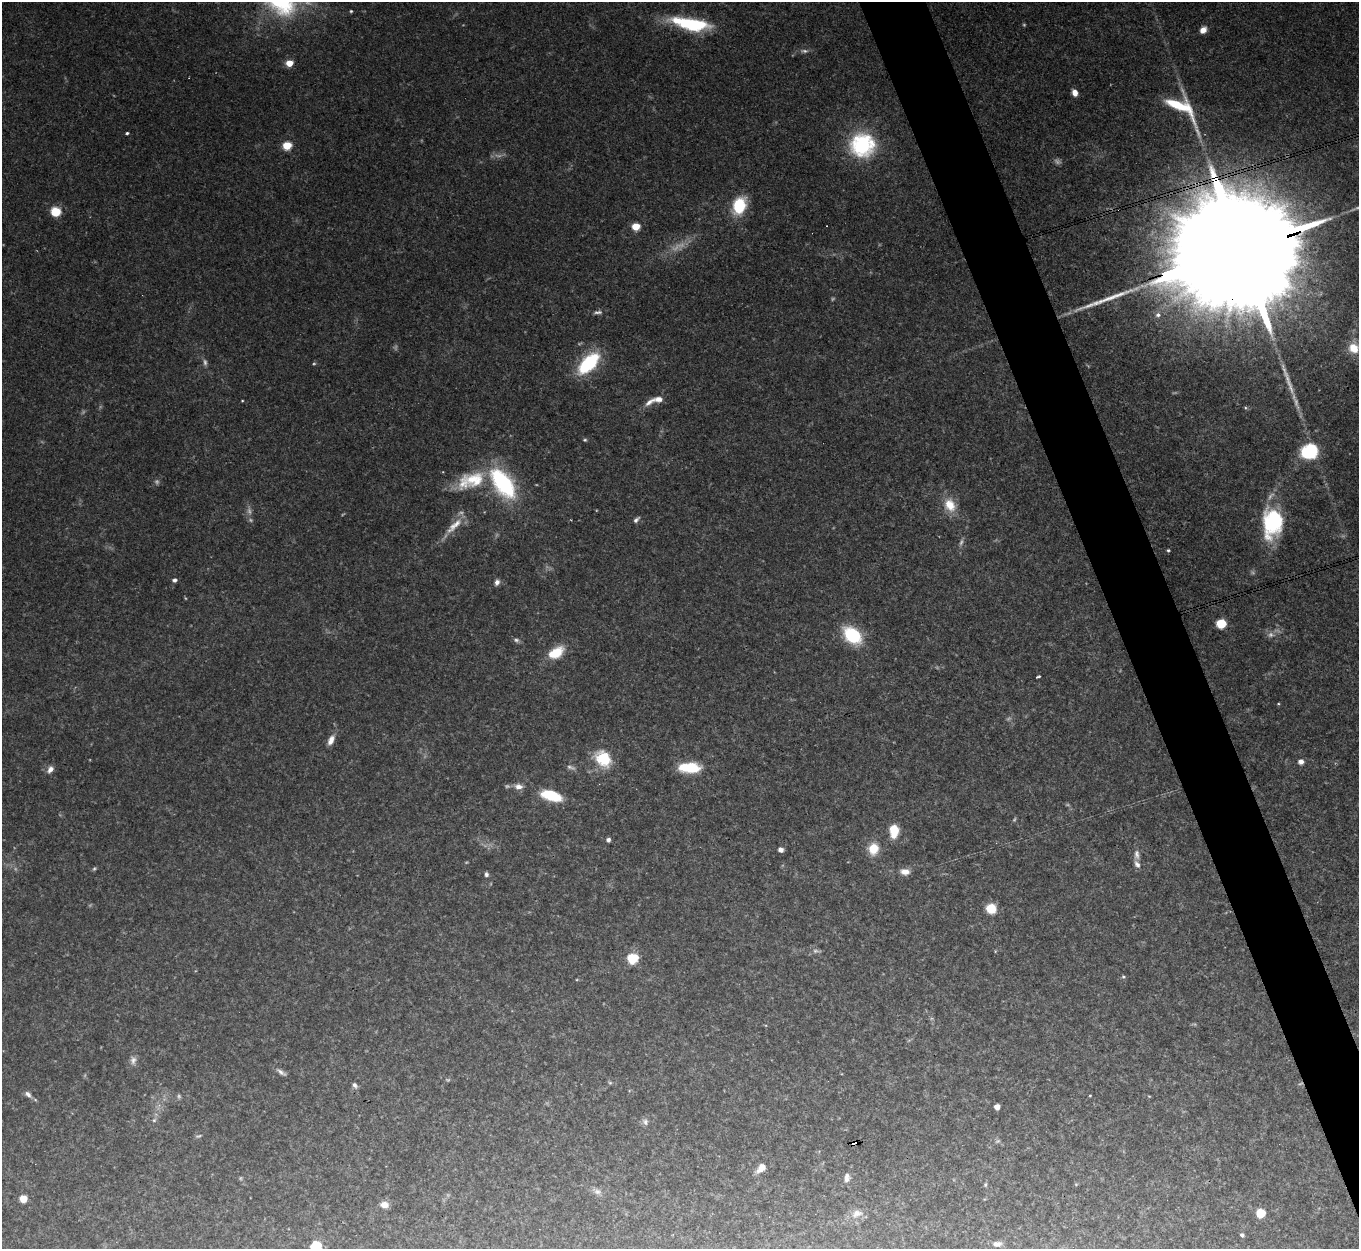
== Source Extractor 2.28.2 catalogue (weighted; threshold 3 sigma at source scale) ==
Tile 6 of 4 x 4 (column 2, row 2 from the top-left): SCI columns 1358-2714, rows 2645-3891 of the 5431 x 5414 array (HDU 1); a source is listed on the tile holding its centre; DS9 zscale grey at full resolution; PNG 1361 x 1251 px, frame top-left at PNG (2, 2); no overlay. Shown black and unused: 5% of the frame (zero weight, under 3 of 4 exposures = <1% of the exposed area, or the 3 px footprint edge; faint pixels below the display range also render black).
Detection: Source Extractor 2.28.2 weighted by HDU 2 'WHT'; one run over the whole footprint, this tile lists its part. Background 0.0749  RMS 0.0065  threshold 0.0291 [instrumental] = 3 sigma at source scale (4.5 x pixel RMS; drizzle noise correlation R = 1.50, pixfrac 1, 0.05/0.05 arcsec/px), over >= 5 px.
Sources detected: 106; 26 too faint to see at this stretch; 2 long thin detections or spike segments (spike, bleed or trail) — not listed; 4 inside a brighter listed object's ellipse — not listed separately; the other 74 listed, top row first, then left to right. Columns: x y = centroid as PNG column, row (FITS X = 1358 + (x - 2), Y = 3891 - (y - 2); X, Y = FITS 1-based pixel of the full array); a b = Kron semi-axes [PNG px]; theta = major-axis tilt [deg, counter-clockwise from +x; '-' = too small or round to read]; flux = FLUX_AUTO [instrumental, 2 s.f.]
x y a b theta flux
351 11 3 3 - 0.77
691 24 40 12 -10 51
1203 30 7 6 - 5.1
289 63 5 4 - 17
1075 93 7 5 -69 5.1
1182 107 48 20 -44 30
127 133 4 3 - 1
862 145 31 29 7 56
287 146 5 5 - 33
739 205 14 10 70 36
56 212 6 6 - 23
636 226 5 5 - 23
1237 251 97 22 17 65000
1158 315 8 7 - 2.9
1354 348 16 13 -69 12
588 363 28 13 46 42
659 399 13 7 4 4.7
242 401 3 3 - 0.52
585 440 5 4 - 0.88
1309 451 17 14 20 36
473 479 34 18 26 27
503 483 36 18 -53 73
950 505 17 13 -59 12
636 520 9 5 42 1.9
1272 523 30 20 82 59
454 526 32 9 44 10
1168 550 4 4 - 0.79
174 580 5 4 - 1.9
497 582 8 6 66 2.5
1221 624 6 6 - 22
852 635 17 11 -41 44
556 653 18 11 32 17
1038 677 4 3 - 1.5
1278 704 4 3 - 0.58
331 740 13 7 63 4.9
603 758 21 16 -42 22
1301 762 7 6 - 3
571 767 13 5 -17 2
689 767 22 10 -1 24
50 769 10 7 56 3.4
518 787 10 7 -5 4.1
551 796 24 11 -17 20
894 831 15 10 87 12
608 840 4 4 - 1.9
873 849 9 8 - 15
781 850 5 5 - 3.1
1137 854 14 7 -85 3.6
94 869 5 5 - 0.93
905 872 12 8 -6 4.7
486 874 6 5 - 1.6
991 909 6 6 - 23
816 951 9 5 -3 1.9
632 959 6 5 - 52
1123 976 5 4 - 0.93
133 1060 12 8 87 3.1
281 1072 15 5 -35 2.6
610 1083 6 4 -19 0.88
355 1085 7 5 -63 1.9
28 1094 11 6 -43 2.7
1090 1095 4 2 - 0.47
997 1107 5 5 - 3.5
154 1120 6 5 - 1.3
645 1122 9 8 - 2.4
854 1143 5 4 - 14
761 1168 13 8 47 6.2
847 1178 13 7 83 3.1
597 1192 10 8 -15 3.1
23 1199 6 6 - 7.9
384 1205 10 7 -9 4.5
857 1213 16 11 16 5.8
1260 1213 7 6 - 14
1242 1235 4 4 - 1.6
997 1244 10 6 0 3.5
316 1246 9 8 - 19
Overlapping masked pixels (flux is a lower limit): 2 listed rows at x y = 1237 251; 854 1143
Isophote crosses this tile's border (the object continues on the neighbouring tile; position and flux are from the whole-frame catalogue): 2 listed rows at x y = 1237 251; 316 1246